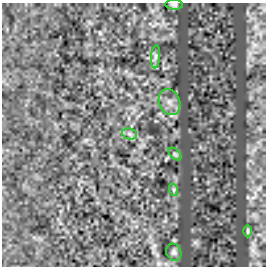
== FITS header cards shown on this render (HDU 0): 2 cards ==
NAXIS1  =                  264
NAXIS2  =                  264

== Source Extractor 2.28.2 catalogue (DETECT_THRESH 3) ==
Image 264 x 264 px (HDU 0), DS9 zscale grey, 1 PNG px = 1 image px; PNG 268 x 268 px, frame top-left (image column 1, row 264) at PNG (2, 3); each listed source drawn as its Kron ellipse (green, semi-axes under 4 px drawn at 4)
Background 3.36e-33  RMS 1.8e-32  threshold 5.47e-32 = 3 sigma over >= 5 px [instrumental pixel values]
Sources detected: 8; all 8 listed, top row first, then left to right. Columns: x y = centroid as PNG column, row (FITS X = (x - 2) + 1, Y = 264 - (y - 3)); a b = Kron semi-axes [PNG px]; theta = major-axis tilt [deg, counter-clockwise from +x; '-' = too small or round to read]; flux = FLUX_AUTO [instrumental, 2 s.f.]
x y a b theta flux
174 5 9 5 -4 2.3e-30
155 57 11 4 85 3.9e-30
170 102 13 10 -66 1.1e-29
130 134 7 5 -11 3.5e-30
175 154 8 4 -45 2.3e-30
174 190 6 4 -72 1.7e-30
248 231 6 4 90 1.5e-30
174 252 9 7 -60 3.7e-30